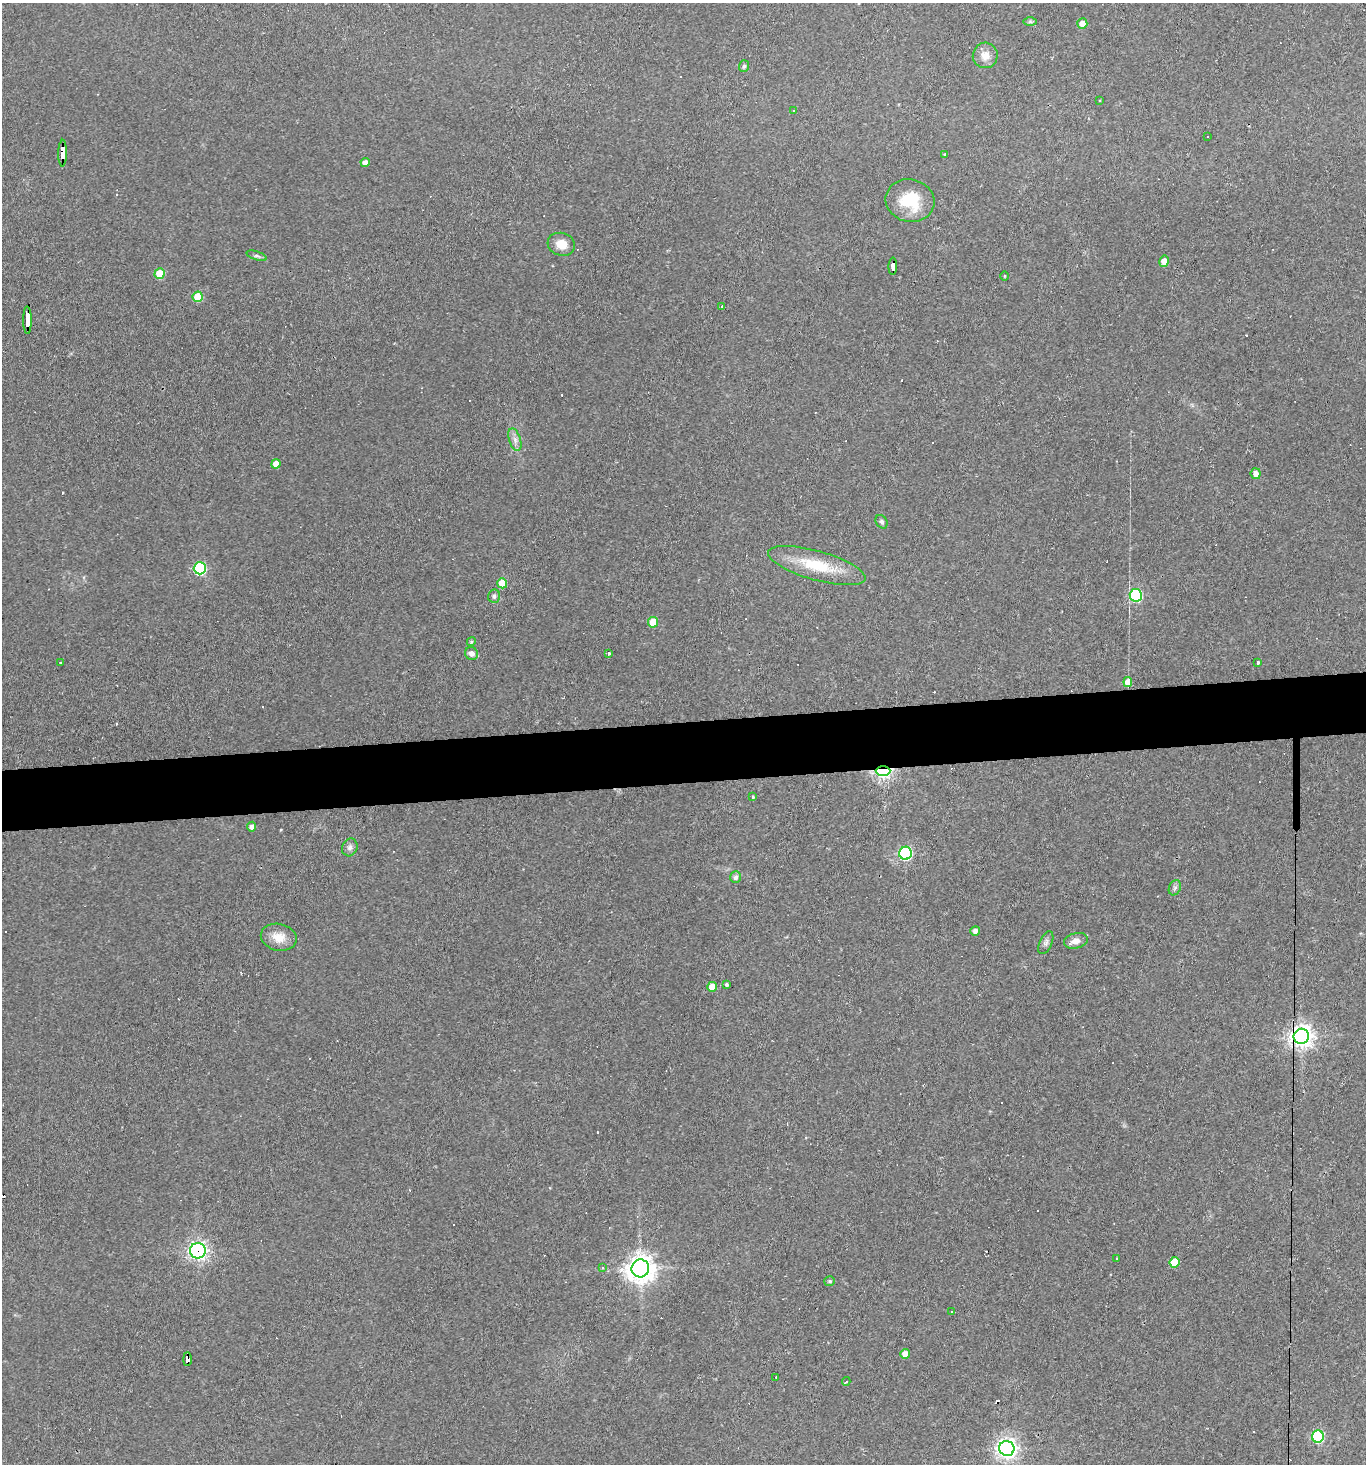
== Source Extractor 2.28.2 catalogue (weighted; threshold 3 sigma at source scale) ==
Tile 5 of 3 x 3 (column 2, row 2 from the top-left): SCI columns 1488-2851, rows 1464-2925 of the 4364 x 4388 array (HDU 1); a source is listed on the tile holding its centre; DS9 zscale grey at full resolution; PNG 1368 x 1466 px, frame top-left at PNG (2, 3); each listed source drawn as its Kron ellipse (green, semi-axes under 4 px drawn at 4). Shown black and unused: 4% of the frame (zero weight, under 2 of 3 exposures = <1% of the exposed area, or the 3 px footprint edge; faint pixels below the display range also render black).
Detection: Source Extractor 2.28.2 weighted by HDU 2 'WHT'; one run over the whole footprint, this tile lists its part. Background 0.0931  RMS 0.0063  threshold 0.0285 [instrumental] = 3 sigma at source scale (4.5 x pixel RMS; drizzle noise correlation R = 1.50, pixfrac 1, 0.05/0.05 arcsec/px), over >= 5 px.
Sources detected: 90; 26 cosmic-ray / hot-pixel residue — neither listed nor drawn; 1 inside a brighter listed object's ellipse — not listed separately; the other 63 listed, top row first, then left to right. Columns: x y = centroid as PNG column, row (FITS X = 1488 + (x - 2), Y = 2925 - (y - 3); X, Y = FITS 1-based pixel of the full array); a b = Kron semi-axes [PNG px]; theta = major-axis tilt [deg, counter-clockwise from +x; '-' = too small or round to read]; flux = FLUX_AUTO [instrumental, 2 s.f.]
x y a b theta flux
1030 22 7 4 0 0.97
1082 23 5 5 - 5.8
985 55 13 12 - 6.3
744 66 6 5 - 1.2
1100 100 3 2 - 0.64
793 111 3 3 - 0.96
1208 137 3 3 - 1.2
63 153 13 4 89 120
945 154 4 3 - 0.98
365 162 4 4 - 3.8
910 201 24 21 -15 24
561 244 14 11 -16 8.4
257 256 10 4 -19 1.4
1164 261 6 4 78 5.7
893 266 9 4 88 170
160 274 5 5 - 19
1005 276 5 3 - 0.48
198 297 5 5 - 21
722 306 3 3 - 23
27 320 14 3 -90 160
515 440 12 6 -72 3
276 464 5 4 - 6
1256 474 5 5 - 3.9
882 522 7 5 -58 1.5
817 565 50 14 -16 28
200 568 6 6 - 74
502 583 5 5 - 13
1136 595 6 6 - 75
494 596 6 6 - 1.7
653 622 5 5 - 18
471 642 5 4 - 0.92
472 653 7 6 - 3.3
609 653 4 3 - 1.9
61 663 3 2 - 0.84
1258 663 3 3 - 7.8
1128 682 5 4 - 6.9
883 771 7 5 0 160
753 797 4 3 - 0.66
252 827 5 4 - 2.7
350 847 9 7 66 2.4
905 853 6 6 - 99
736 877 6 5 - 2.2
1175 888 8 6 68 1.7
975 931 5 4 - 2.6
279 937 18 13 -12 9
1076 941 12 7 13 4.3
1046 943 12 6 67 2.3
727 984 4 4 - 1.1
712 987 5 4 - 7.2
1301 1036 8 7 - 490
198 1251 8 8 - 210
1116 1258 3 3 - 7.5
1174 1262 5 5 - 18
602 1267 4 4 - 1.3
640 1268 9 8 - 770
830 1281 5 5 - 1.1
951 1311 4 2 - 0.41
905 1354 5 5 - 5
187 1359 7 4 90 55
776 1377 2 2 - 0.38
846 1381 4 3 - 0.83
1318 1436 6 6 - 72
1007 1448 8 7 - 380
Overlapping masked pixels (flux is a lower limit): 7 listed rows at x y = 63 153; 893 266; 27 320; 883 771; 1301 1036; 198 1251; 187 1359